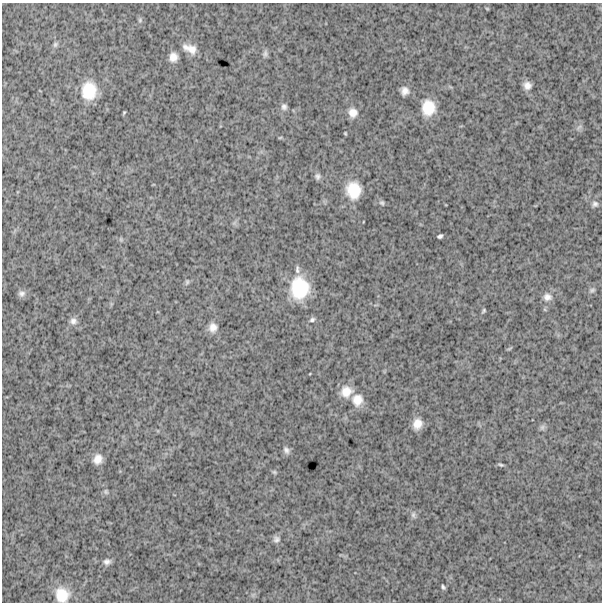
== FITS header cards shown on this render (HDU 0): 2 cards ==
NAXIS1  =                  600
NAXIS2  =                  600

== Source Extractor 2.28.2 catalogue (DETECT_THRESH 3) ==
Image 600 x 600 px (HDU 0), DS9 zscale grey, 1 PNG px = 1 image px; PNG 604 x 604 px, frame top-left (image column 1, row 600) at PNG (2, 3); no overlay
Background 1740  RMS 240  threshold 731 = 3 sigma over >= 5 px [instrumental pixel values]
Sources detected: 47; all 47 listed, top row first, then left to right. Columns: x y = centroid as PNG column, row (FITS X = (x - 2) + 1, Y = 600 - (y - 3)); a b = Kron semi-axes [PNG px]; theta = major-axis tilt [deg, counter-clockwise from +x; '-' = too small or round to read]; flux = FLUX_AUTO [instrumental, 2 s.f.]
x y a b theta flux
487 9 5 3 - 15000
140 20 6 6 - 30000
55 44 7 6 - 35000
190 49 20 11 -24 180000
265 54 10 6 84 47000
173 57 9 8 - 130000
527 85 8 8 - 100000
89 91 20 16 86 490000
405 91 8 8 - 98000
284 107 8 7 - 55000
428 108 15 13 88 370000
124 113 4 3 - 17000
353 113 11 10 - 130000
579 127 8 4 44 37000
345 133 3 2 - 15000
280 138 6 4 2 16000
318 176 8 7 - 52000
353 190 18 15 -82 430000
382 203 7 6 - 32000
595 204 8 7 - 53000
440 236 5 4 - 35000
121 239 6 5 - 27000
297 269 11 5 -84 48000
187 282 9 5 75 36000
299 288 22 18 88 780000
592 290 8 6 27 39000
21 293 9 8 - 66000
547 297 12 10 -2 110000
483 311 5 3 - 23000
312 320 8 6 33 41000
73 321 10 9 - 76000
213 327 11 10 - 130000
509 349 8 3 19 18000
346 391 14 12 33 230000
357 400 15 13 89 230000
417 424 11 9 71 170000
542 427 8 6 -77 42000
286 450 10 7 -64 60000
98 459 10 8 65 150000
501 465 7 3 -14 27000
274 472 6 5 - 25000
106 492 7 6 - 36000
413 515 9 6 -88 46000
276 539 9 8 - 63000
107 562 9 7 14 66000
443 587 5 3 - 29000
62 595 16 15 - 350000
At the frame edge (FLAGS 8, measured only in part): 1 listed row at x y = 62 595